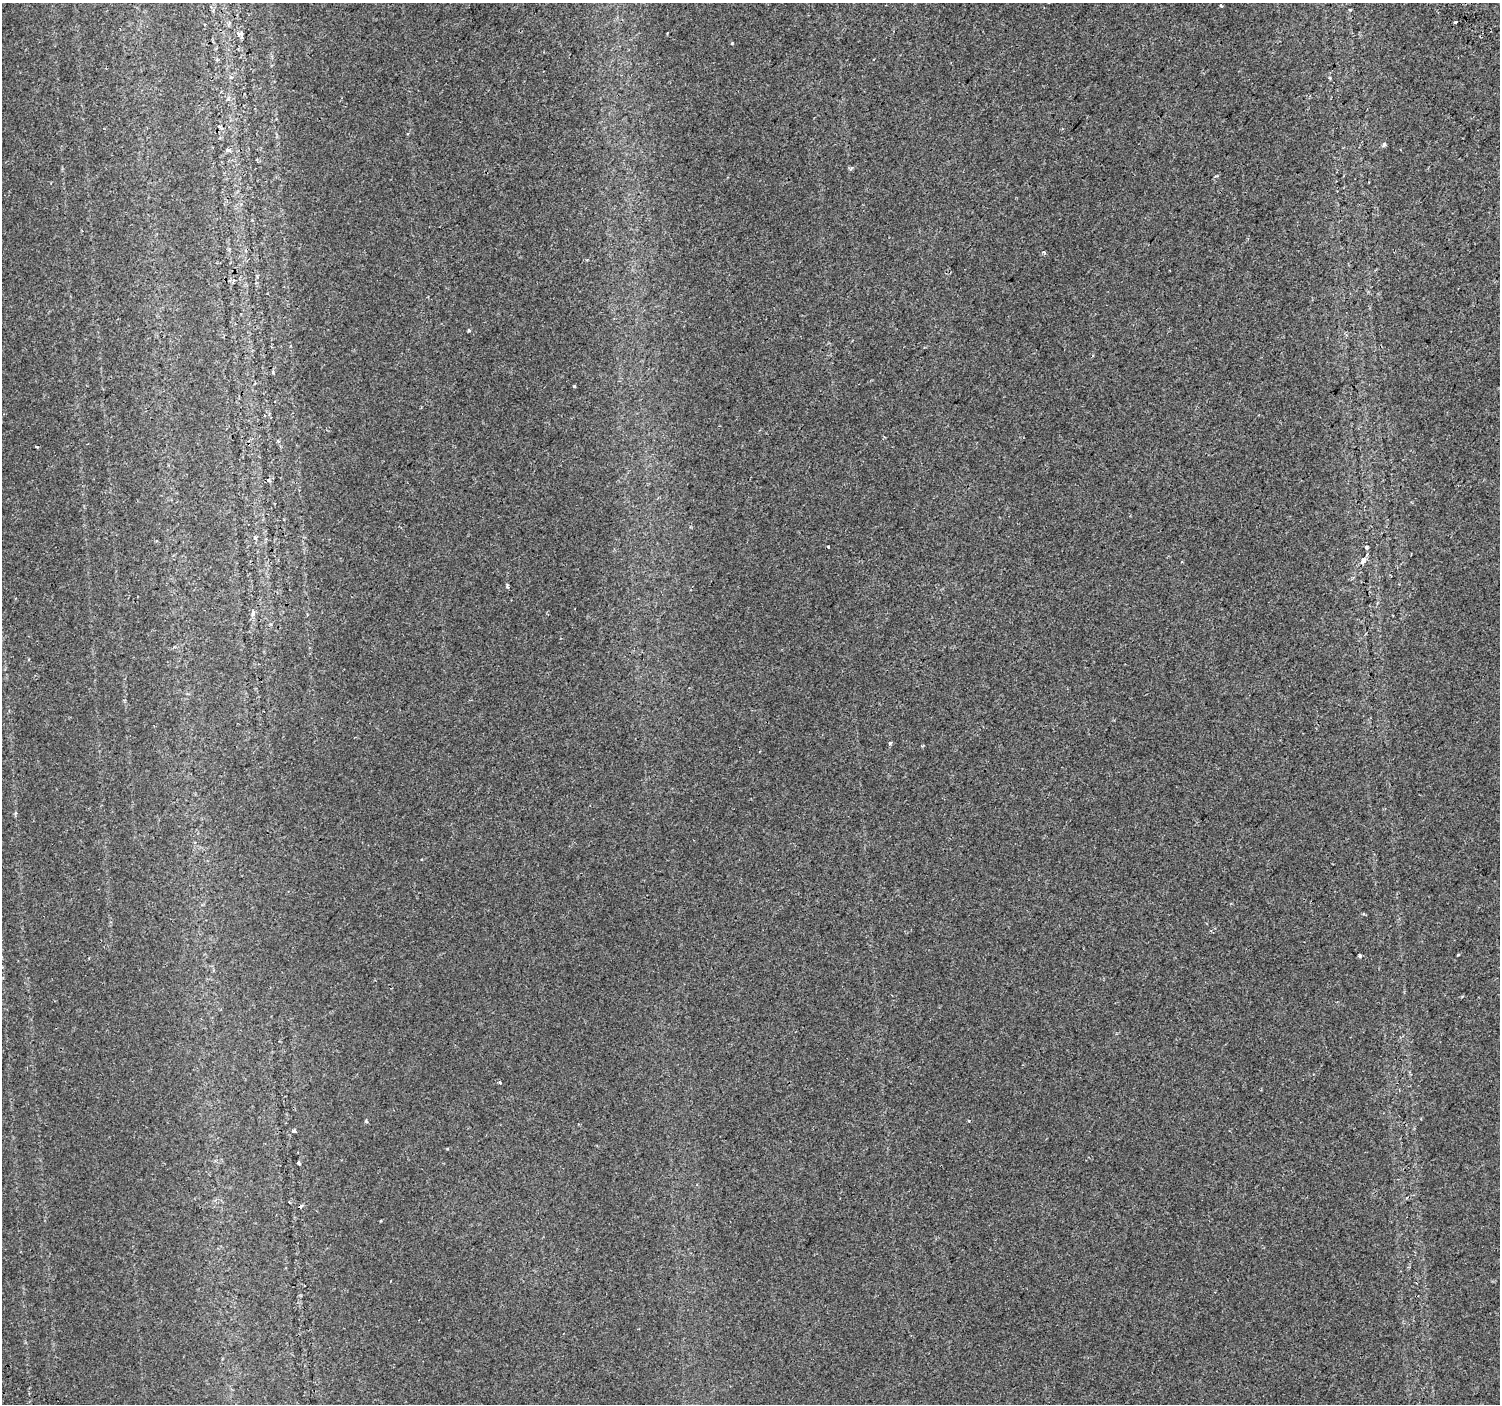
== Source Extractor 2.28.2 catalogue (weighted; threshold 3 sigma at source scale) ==
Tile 10 of 4 x 4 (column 2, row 3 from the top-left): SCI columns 1538-3035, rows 1624-3025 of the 6078 x 6115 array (HDU 1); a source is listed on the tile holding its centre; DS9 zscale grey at full resolution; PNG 1502 x 1406 px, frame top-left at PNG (2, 3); no overlay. Shown black and unused: <1% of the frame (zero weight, under 2 of 3 exposures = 3% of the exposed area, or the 3 px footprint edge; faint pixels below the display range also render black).
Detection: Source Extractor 2.28.2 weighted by HDU 2 'WHT'; one run over the whole footprint, this tile lists its part. Background 0.00615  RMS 0.0031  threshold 0.0139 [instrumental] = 3 sigma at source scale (4.5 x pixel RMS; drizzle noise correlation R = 1.50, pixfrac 1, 0.0396/0.0396 arcsec/px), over >= 5 px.
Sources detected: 27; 1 cosmic-ray / hot-pixel residue — not listed; the other 26 listed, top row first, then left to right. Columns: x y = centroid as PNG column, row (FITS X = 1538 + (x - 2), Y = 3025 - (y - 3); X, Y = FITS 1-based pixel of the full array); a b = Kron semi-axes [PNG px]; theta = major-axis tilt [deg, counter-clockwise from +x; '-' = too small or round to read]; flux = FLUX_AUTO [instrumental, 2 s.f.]
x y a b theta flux
1221 5 3 2 - 0.44
1456 22 3 3 - 1.7
240 33 9 4 4 0.66
732 43 3 3 - 0.34
1330 78 5 3 - 0.31
1384 144 4 4 - 0.96
228 150 4 4 - 2
1044 252 5 3 - 0.4
234 280 6 4 29 0.51
469 330 4 3 - 0.42
574 386 3 3 - 0.42
278 441 5 4 - 0.37
37 447 3 2 - 0.63
268 480 5 3 - 0.38
255 538 5 5 - 0.67
1366 546 5 3 - 0.41
828 547 3 3 - 0.82
1363 560 7 5 64 2.3
507 587 4 4 - 0.4
890 743 5 4 - 0.53
1360 956 4 3 - 0.69
500 1083 4 3 - 0.52
293 1131 4 4 - 1.5
298 1163 4 3 - 0.41
301 1206 5 3 - 0.75
390 1281 3 2 - 0.23
Overlapping masked pixels (flux is a lower limit): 1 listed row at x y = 301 1206
Unlisted compact peaks at least as high as the median listed source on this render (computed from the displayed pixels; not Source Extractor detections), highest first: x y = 1458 955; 366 1121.